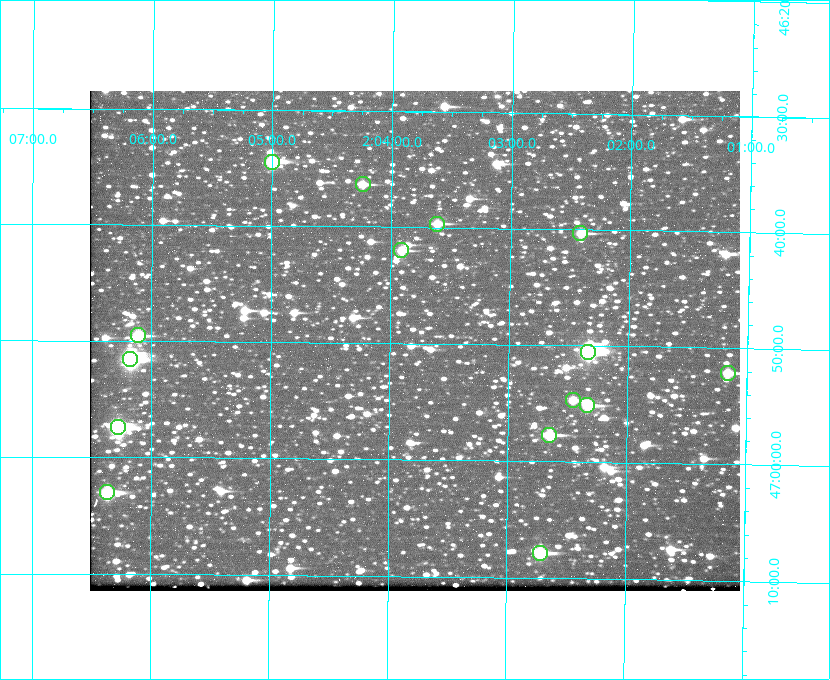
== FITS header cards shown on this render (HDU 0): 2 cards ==
NAXIS1  =                  650 / Width of table row in bytes
NAXIS2  =                  500 / Number of rows in table

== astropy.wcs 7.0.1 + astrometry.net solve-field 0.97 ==
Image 650 x 500 px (HDU 0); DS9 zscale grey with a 90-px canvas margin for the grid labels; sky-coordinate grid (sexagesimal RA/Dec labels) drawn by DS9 from the SOLVED WCS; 15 Tycho-2 reference stars matched to detected sources circled (green)
Header WCS: none
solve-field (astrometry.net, Tycho-2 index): SOLVED blind (the file carries no WCS)
Solved WCS: RA---TAN-SIP/DEC--TAN-SIP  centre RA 02:03:48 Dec +46:50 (30.95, +46.83 deg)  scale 5.16 arcsec/px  FOV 56.0' x 43.0'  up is +179 deg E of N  parity flipped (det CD > 0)
(file carries no celestial WCS; the grid is the blind solution)
Tycho-2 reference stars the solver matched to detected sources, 15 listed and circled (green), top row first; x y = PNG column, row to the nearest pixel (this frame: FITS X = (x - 90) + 1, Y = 500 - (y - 91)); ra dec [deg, ICRS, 3 dp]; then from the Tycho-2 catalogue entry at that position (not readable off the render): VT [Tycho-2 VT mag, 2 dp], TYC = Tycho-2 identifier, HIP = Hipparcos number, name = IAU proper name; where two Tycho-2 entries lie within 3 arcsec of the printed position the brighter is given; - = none
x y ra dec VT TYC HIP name
272 162 31.250 +46.575 8.43 3281-919-1 - -
363 184 31.061 +46.606 9.99 3281-582-1 - -
437 224 30.904 +46.661 9.60 3280-781-1 - -
580 233 30.604 +46.672 9.47 3280-908-1 - -
401 250 30.978 +46.700 9.85 3281-909-1 - -
138 335 31.529 +46.825 9.32 3281-34-1 - -
588 352 30.583 +46.843 7.07 3280-746-1 9508 -
130 359 31.543 +46.860 7.50 3281-160-1 9805 -
728 373 30.291 +46.869 9.33 3280-1647-1 - -
573 400 30.615 +46.912 10.08 3284-203-1 - -
587 405 30.584 +46.919 9.47 3284-629-1 - -
118 427 31.569 +46.957 8.53 3285-177-1 9816 -
549 435 30.663 +46.962 9.31 3284-347-1 - -
107 492 31.591 +47.051 8.70 3285-1195-1 - -
540 553 30.679 +47.131 10.02 3284-307-1 - -